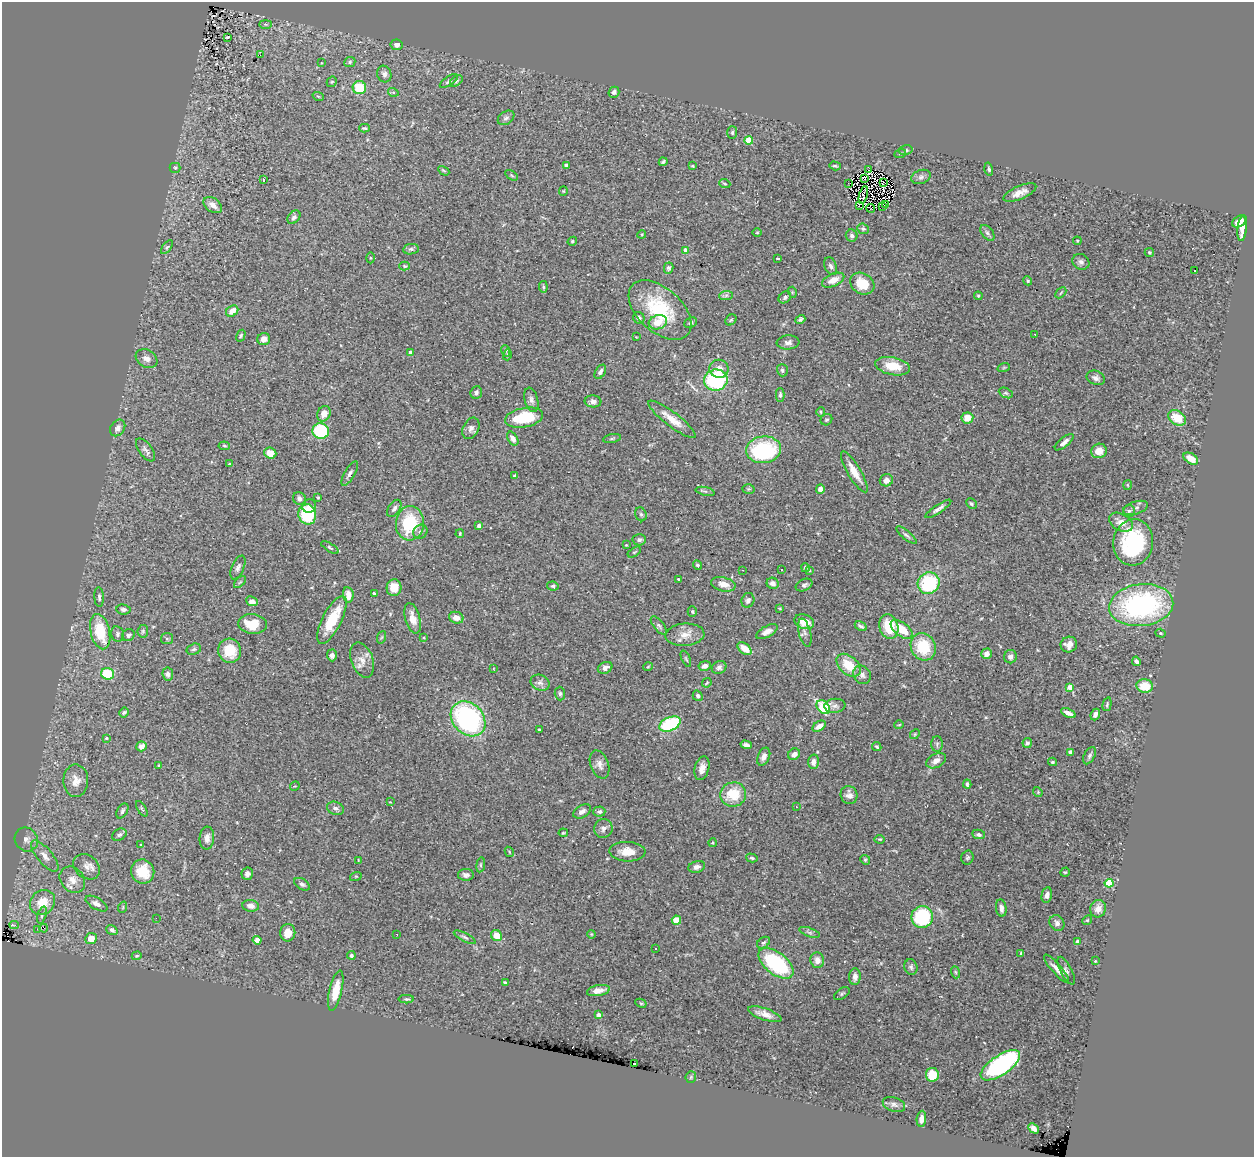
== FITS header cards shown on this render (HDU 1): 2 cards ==
NAXIS1  =                 1252
NAXIS2  =                 1155

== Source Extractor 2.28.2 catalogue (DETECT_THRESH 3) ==
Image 1252 x 1155 px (HDU 1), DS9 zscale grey, 1 PNG px = 1 image px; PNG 1256 x 1159 px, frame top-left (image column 1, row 1155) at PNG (2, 2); each listed source drawn as its Kron ellipse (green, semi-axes under 4 px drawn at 4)
Background 0.553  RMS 0.027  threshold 0.0813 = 3 sigma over >= 5 px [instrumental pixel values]
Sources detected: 341; all 341 listed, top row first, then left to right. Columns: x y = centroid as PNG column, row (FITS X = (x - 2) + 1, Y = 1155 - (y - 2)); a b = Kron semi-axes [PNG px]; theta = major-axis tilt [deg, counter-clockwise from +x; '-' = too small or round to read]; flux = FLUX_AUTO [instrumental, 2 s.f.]
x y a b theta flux
265 24 6 3 0 2.2
228 37 4 2 - 2.5
397 45 6 5 - 7.6
260 55 2 2 - 0.71
350 62 6 5 - 3.2
321 63 4 2 - 1.1
384 74 8 7 - 6
449 81 10 4 34 4.5
456 81 7 4 37 3.3
332 82 5 4 - 2.5
359 88 6 6 - 58
393 92 5 3 - 1.9
614 92 5 5 - 6.2
318 96 5 3 - 2.1
506 118 9 6 35 5.5
364 128 5 3 - 2.4
732 132 6 5 - 3.4
749 140 4 4 - 52
906 150 7 5 15 3.1
900 154 6 3 20 2.2
663 162 4 3 - 2.7
566 165 4 4 - 3.9
692 166 4 2 - 2.2
835 166 6 3 -17 2.5
175 168 5 5 - 2.4
989 169 7 4 -76 3.4
869 170 3 2 - 1.1
444 171 6 3 -29 2.1
511 175 7 4 -32 2.6
921 177 10 7 19 6
264 179 3 3 - 20
864 179 3 2 - 1.1
848 183 3 2 - 4
883 183 3 2 - 1.4
725 184 5 4 - 2.1
563 191 5 4 - 1.9
1020 193 18 6 23 15
863 195 9 2 75 1.5
213 205 10 6 -37 14
886 205 4 2 - 2.3
859 206 3 2 - 3.6
883 207 3 3 - 0.86
870 208 4 3 - 0.83
294 217 7 5 47 5.5
1239 221 8 5 35 14
863 229 6 5 - 3
1242 229 12 4 84 16
757 233 4 3 - 1.5
987 233 9 5 -53 5.1
642 234 4 3 - 1.7
852 236 6 6 - 4.8
572 241 5 4 - 2.3
1077 241 4 3 - 1.8
167 247 8 4 53 3
411 249 8 5 8 4
686 250 4 4 - 17
1149 253 5 4 - 2.7
370 258 5 3 - 2
778 258 3 2 - 2.2
1081 262 9 7 -30 6.6
405 266 5 4 - 2.2
831 266 9 6 -69 5.3
669 268 5 4 - 3.9
1194 271 3 3 - 3.4
833 280 12 6 24 17
1028 281 5 4 - 2.8
862 284 13 10 -32 40
543 287 6 4 -83 2.8
792 292 5 3 - 1.6
1061 293 6 2 45 1.6
726 295 7 4 2 4.5
978 296 4 4 - 2
785 297 7 5 40 3.8
660 310 37 22 -42 120
232 311 6 5 - 17
639 318 6 5 - 6.3
800 319 5 3 - 3
731 320 6 5 - 2.4
658 322 9 7 18 26
691 323 6 5 - 4.6
1035 334 2 2 - 1.3
241 336 6 4 60 2.8
636 337 3 3 - 1.1
264 339 6 6 - 10
788 342 11 7 4 7.4
506 351 6 3 -72 2.3
410 352 4 4 - 2.4
507 355 5 3 - 1.9
146 359 11 8 -31 10
893 366 17 9 -11 35
1004 367 6 4 19 2.2
719 369 9 9 - 14
782 370 6 5 - 3.5
600 372 8 5 58 6
1096 378 9 7 -22 7.6
716 380 12 10 9 160
476 392 6 5 - 5.3
1006 393 7 4 -24 3.4
780 395 7 4 90 3.7
531 400 12 6 -75 7.7
593 401 8 6 -5 6.9
821 412 5 3 - 1.7
324 414 8 6 62 17
524 418 19 9 11 77
967 418 6 5 - 23
1177 418 9 7 -32 39
672 419 29 7 -37 25
826 420 6 5 - 3.1
118 428 9 7 55 8
471 428 11 7 64 7.8
321 431 8 8 - 130
612 438 9 3 11 2.9
513 439 7 5 -60 7.8
1064 442 11 4 39 8.6
224 446 5 4 - 2.2
146 450 13 6 -53 6.5
763 450 17 13 6 160
1099 451 8 7 - 20
270 453 6 5 - 18
1191 459 8 5 -33 21
229 464 3 3 - 2
854 472 23 6 -59 22
350 474 14 5 59 7
515 476 4 3 - 8.5
886 480 7 6 - 11
1127 485 5 3 - 1.7
748 489 6 5 - 2.3
820 489 5 4 - 9.8
705 491 10 4 -12 3.3
318 497 3 3 - 1.6
299 499 7 6 - 7.3
971 504 6 4 -45 3.2
309 506 7 6 - 7.5
394 508 9 5 57 6.2
1136 508 13 6 18 7.6
938 509 15 4 34 7.3
1129 511 6 6 - 3.9
307 514 10 9 - 89
641 514 7 5 -67 3.9
1121 522 13 8 -29 16
410 523 17 14 85 95
479 526 3 3 - 9.7
420 532 7 6 - 5.2
460 534 4 3 - 1.9
906 535 12 4 -40 4.5
639 540 7 5 3 5.1
1133 542 23 19 82 170
626 545 3 3 - 1.3
330 547 10 3 -34 2.9
634 552 7 3 33 2.2
697 565 5 4 - 3.1
238 568 13 6 67 6.5
805 568 4 3 - 3
782 569 3 3 - 3
743 570 3 2 - 1.5
809 570 3 3 - 2.2
679 579 3 3 - 2
240 582 7 4 44 3
773 583 6 5 - 6.7
929 583 11 10 - 130
723 584 12 7 -12 20
804 585 9 5 26 4.7
553 586 6 4 -11 3.4
394 588 8 7 - 21
374 593 4 4 - 3.1
348 595 8 5 -83 16
99 597 10 4 -86 4.9
748 600 7 6 - 5.9
252 601 6 4 -25 12
1141 605 32 21 7 330
780 608 4 3 - 1.8
123 609 7 5 -7 4.6
692 612 5 4 - 2.8
413 618 16 7 -74 17
456 618 7 5 -19 13
332 620 26 9 63 65
804 622 10 7 -19 27
252 624 14 10 -5 44
659 626 11 5 -50 4.5
861 626 6 4 -30 4
889 627 12 9 -73 48
902 629 13 7 -37 39
143 631 6 5 - 3.2
100 632 18 9 -77 65
767 632 12 5 28 12
805 633 14 6 -75 7.1
1161 633 5 4 - 2.4
117 634 8 6 -79 4.7
128 635 6 5 - 4.9
685 635 19 11 4 22
382 637 6 4 70 2.6
424 637 3 2 - 1.5
167 639 6 5 - 3.1
1069 645 8 7 - 12
923 647 14 12 -63 68
194 649 7 5 17 3.9
745 649 8 5 -37 22
230 651 12 11 - 50
986 654 5 5 - 11
332 655 6 5 - 6.1
1010 657 7 6 - 7.8
686 659 9 3 -66 2.4
362 660 18 11 -70 19
1136 661 5 3 - 5.5
849 665 14 9 -42 41
705 666 6 4 10 10
648 667 5 3 - 1.5
719 667 7 6 - 5.9
605 668 7 5 26 9.9
494 669 4 2 - 1
108 674 7 5 -17 71
168 674 6 5 - 7.5
862 675 10 8 -56 8
540 683 10 7 -23 7.9
707 683 5 3 - 1.9
1145 686 8 7 - 38
1070 687 4 4 - 32
560 694 7 5 -88 3.9
698 696 5 4 - 3.9
1107 704 7 4 75 2.9
835 706 10 7 6 5.6
823 707 8 5 -46 130
124 712 5 4 - 3.5
1068 713 8 4 -26 9.2
1095 714 6 4 68 7.5
468 719 19 15 -45 300
670 724 11 6 24 120
899 725 5 3 - 1.5
819 726 7 4 34 11
539 730 3 2 - 1.6
915 734 5 4 - 2.3
106 738 4 3 - 1.7
1027 743 5 4 - 5.3
937 744 8 5 89 3.8
746 745 6 3 -17 5.1
141 746 5 5 - 9.3
877 747 5 4 - 2.8
1071 752 4 4 - 6.9
794 754 6 5 - 8.1
1089 756 9 5 63 5.1
764 757 9 6 66 8.4
936 761 10 6 27 11
813 762 7 5 -88 8.6
1052 762 4 3 - 3
600 764 14 9 -70 11
159 765 4 3 - 1.7
702 768 12 7 75 12
76 781 16 12 -87 19
967 784 4 3 - 4.1
295 786 5 3 - 1.6
1038 792 5 4 - 2.1
733 794 13 12 - 53
849 795 9 8 - 11
390 802 3 3 - 1.1
796 807 3 2 - 1.2
335 808 9 6 -20 6.2
142 809 9 3 -59 3
122 811 8 5 59 4.4
582 811 10 6 30 7.7
599 811 6 5 - 4.5
603 828 9 9 - 8.5
563 833 4 3 - 1.9
979 834 6 4 -10 4.6
119 835 8 5 31 4.3
207 838 11 7 85 10
26 839 12 11 - 12
880 839 5 3 - 1.8
713 843 4 4 - 2.1
141 845 3 2 - 1.2
509 852 5 4 - 1.8
627 852 18 10 -3 25
45 856 19 7 -50 16
967 857 7 6 - 3.7
752 858 6 4 -16 2.6
358 860 4 2 - 1.3
865 860 5 4 - 2.6
481 865 7 4 82 2.6
87 867 14 11 -40 14
697 867 8 5 17 8
143 872 12 11 - 40
1065 872 5 4 - 1.9
247 874 6 5 - 6.7
466 875 8 6 0 7.6
356 876 6 3 18 1.9
72 880 14 11 -51 18
1109 883 4 4 - 76
302 884 8 5 -31 5
1047 895 8 5 77 8.5
43 902 13 11 43 35
96 904 12 5 -30 7.8
251 906 8 6 -7 9.7
123 907 6 3 72 1.9
1001 908 8 5 -82 7.9
1098 909 9 8 - 12
42 915 9 4 72 3.6
922 917 11 10 - 150
156 918 2 2 - 120
676 920 4 4 - 35
1087 920 5 4 - 2.1
1057 923 8 7 - 7.7
14 925 5 2 - 2.8
44 928 4 2 - 4.5
37 929 2 2 - 790
112 930 6 4 -37 4.4
809 932 11 4 -20 4.3
288 933 9 7 81 18
397 934 3 2 - 5.6
591 934 4 3 - 1.6
496 936 6 5 - 25
465 937 12 4 -27 4.3
91 939 6 5 - 15
257 940 4 4 - 11
1077 942 4 4 - 13
764 943 7 5 36 3.3
655 948 3 3 - 3.3
1021 953 4 3 - 2.8
351 955 4 4 - 6.8
137 956 5 4 - 1.9
817 960 8 7 - 13
1095 961 3 2 - 1.6
776 963 20 11 -38 170
911 967 8 6 -75 4.9
1056 969 18 5 -49 11
1066 971 15 5 -63 6.9
955 972 6 4 -70 2.1
855 977 8 5 88 9
505 983 4 3 - 3.7
336 990 20 6 77 36
598 991 12 5 11 13
842 994 9 5 34 3.3
406 999 8 4 0 3.1
641 1003 6 4 -28 2.2
765 1014 17 6 -19 15
598 1015 4 3 - 10
634 1064 3 2 - 3.5
1000 1065 23 10 34 270
932 1075 7 6 - 42
691 1077 6 5 - 2.5
894 1105 11 7 -20 7.2
921 1119 8 4 83 8.9
1033 1128 6 4 -46 7.9